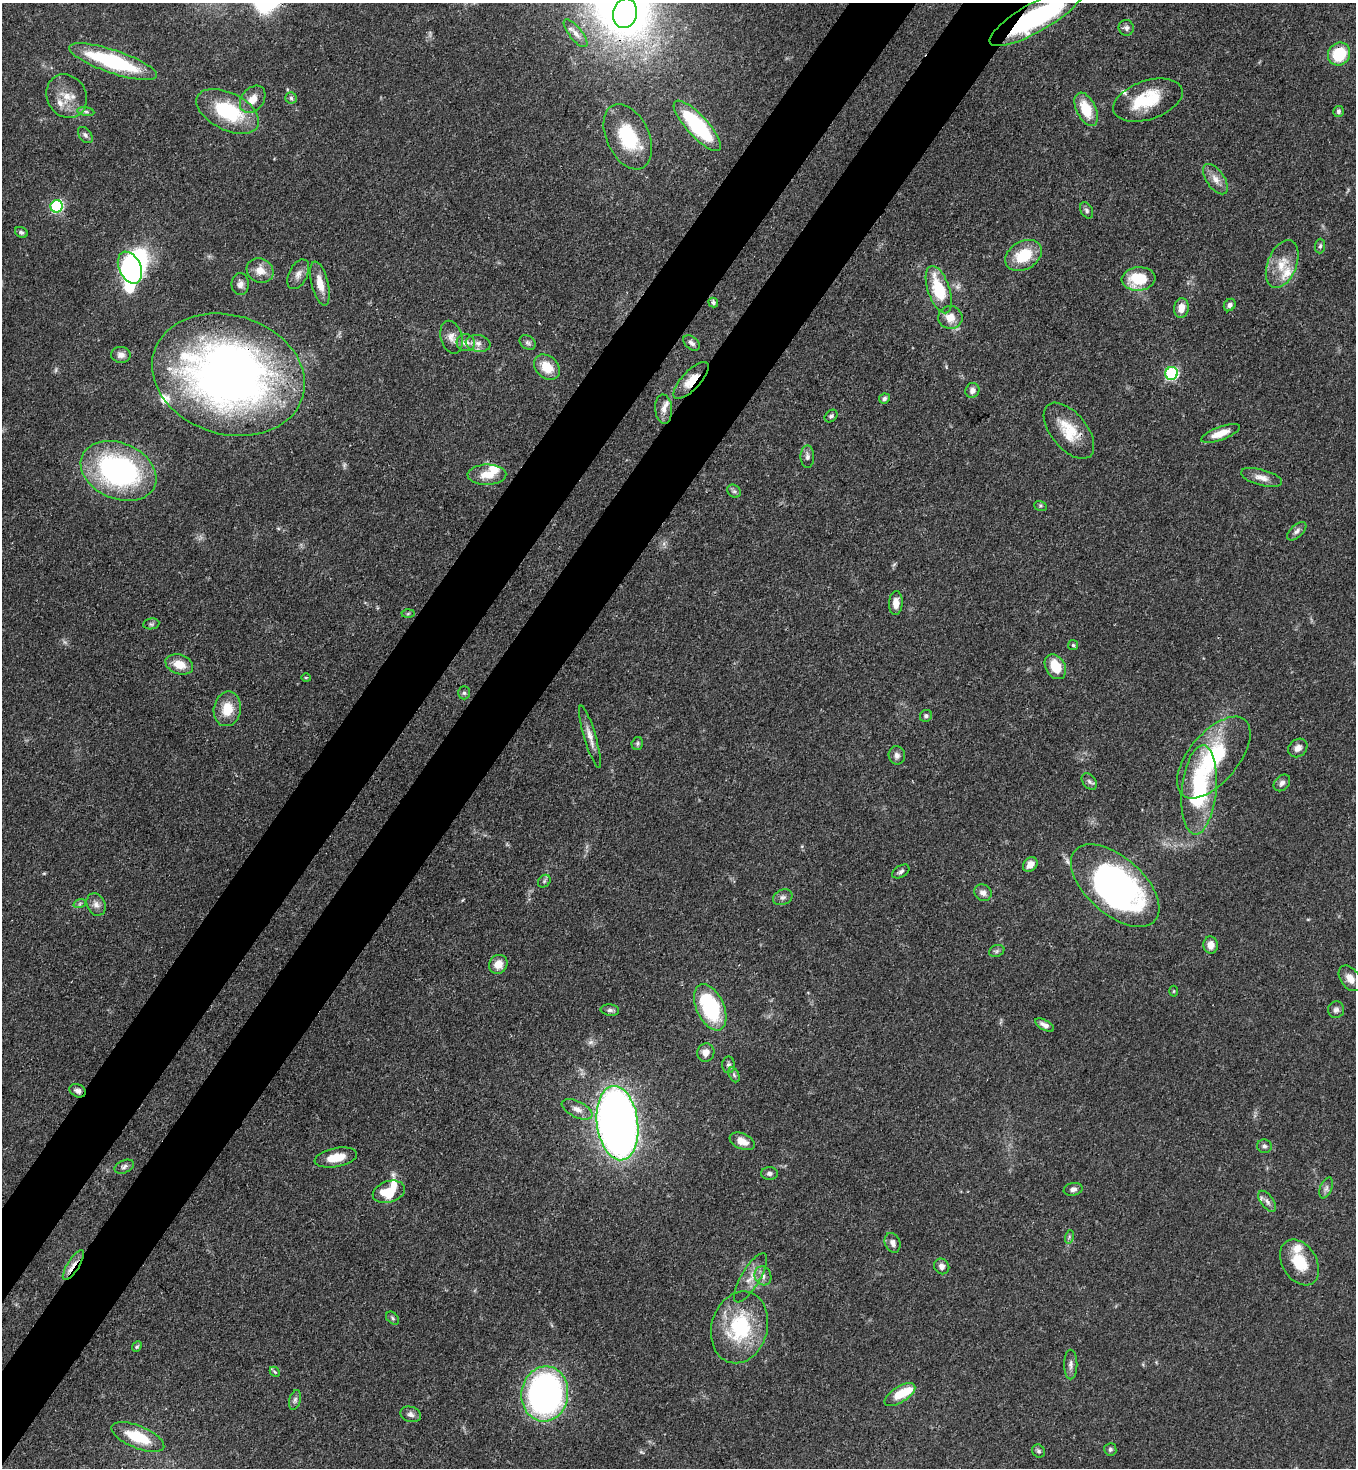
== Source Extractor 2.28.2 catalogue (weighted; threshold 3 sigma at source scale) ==
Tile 7 of 4 x 4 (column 3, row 2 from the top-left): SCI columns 3070-4423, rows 2990-4455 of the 6001 x 5979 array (HDU 1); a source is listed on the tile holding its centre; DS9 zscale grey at full resolution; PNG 1358 x 1470 px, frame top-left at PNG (2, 3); each listed source drawn as its Kron ellipse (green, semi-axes under 4 px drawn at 4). Shown black and unused: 9% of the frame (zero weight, under 3 of 4 exposures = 7% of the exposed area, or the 3 px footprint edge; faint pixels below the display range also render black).
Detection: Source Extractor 2.28.2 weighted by HDU 2 'WHT'; one run over the whole footprint, this tile lists its part. Background 0.0699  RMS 0.0036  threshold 0.0163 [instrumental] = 3 sigma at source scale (4.5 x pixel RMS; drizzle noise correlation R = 1.50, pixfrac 1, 0.05/0.05 arcsec/px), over >= 5 px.
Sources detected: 140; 3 inside a brighter object's white glare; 1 long thin detection or spike segment (spike, bleed or trail) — neither listed nor drawn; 9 inside a brighter listed object's ellipse — not listed separately; the other 127 listed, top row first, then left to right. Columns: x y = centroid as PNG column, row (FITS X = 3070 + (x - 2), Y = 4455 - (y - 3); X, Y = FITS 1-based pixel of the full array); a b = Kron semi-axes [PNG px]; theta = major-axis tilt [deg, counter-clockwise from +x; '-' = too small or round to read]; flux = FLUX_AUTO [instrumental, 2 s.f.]
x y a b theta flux
625 13 15 12 77 61
1036 17 52 14 29 60
1126 28 8 7 - 1.3
576 33 17 6 -51 2.3
1339 54 12 10 53 15
113 62 46 11 -19 38
67 96 22 19 -61 7.3
291 98 6 5 - 0.73
253 99 15 11 50 4.2
1148 100 36 19 18 17
1086 109 18 9 -64 11
86 111 8 4 -9 0.85
228 111 34 18 -27 25
1338 112 5 5 - 0.93
697 126 33 10 -47 40
85 135 9 6 -51 1.2
628 137 35 21 -65 21
1215 179 17 9 -56 3.4
57 206 6 6 - 44
1087 210 9 5 -61 0.99
21 232 7 5 -31 0.83
1320 246 7 5 88 0.77
1023 255 19 14 31 12
1282 264 25 14 68 7.7
130 268 17 11 -64 59
260 271 14 12 -27 4.5
298 274 16 9 64 2.4
1139 279 17 11 6 15
320 283 22 8 -76 5.2
240 284 11 8 -89 1.9
939 290 25 11 -71 17
713 302 5 4 - 0.92
1230 305 6 5 - 1.2
1181 308 10 7 81 3.5
950 317 12 11 - 4.2
451 337 17 10 -74 3
466 343 9 8 - 2.5
478 343 12 8 -11 2.3
528 343 9 6 -37 1.1
692 343 9 6 -39 1.4
121 355 10 8 -8 1.9
547 367 14 11 -43 7.6
1172 373 6 6 - 52
228 375 78 59 -17 260
691 380 24 9 47 6.2
972 390 7 7 - 1.7
884 398 5 5 - 0.93
664 409 14 8 -86 2.5
831 416 7 5 44 0.89
1069 431 33 18 -50 11
1220 433 20 6 20 5.1
807 457 11 6 -89 1.3
118 471 39 28 -23 80
487 475 19 10 2 6
1261 477 21 8 -15 3.2
734 491 7 6 - 0.91
1040 506 6 5 - 0.56
1297 531 12 6 42 1.6
896 603 12 7 88 3.2
408 614 6 4 2 0.53
151 624 8 5 9 0.75
1073 645 5 5 - 0.51
179 664 14 9 -18 5.9
1055 667 13 9 -60 8.8
306 678 4 4 - 0.45
464 693 6 5 - 0.8
227 709 17 13 78 8.2
926 716 6 5 - 0.88
590 737 32 6 -74 3.3
637 743 6 5 - 0.67
1298 748 10 8 41 2.1
897 755 9 8 - 1.5
1214 757 49 24 50 34
1089 782 9 6 -50 1.2
1282 783 9 7 45 1.4
1199 790 45 17 84 40
1030 864 8 6 46 3.2
901 871 9 6 32 1.1
544 881 7 5 47 0.77
1115 886 53 28 -42 120
983 893 9 8 - 1.8
783 897 10 7 24 1.4
80 903 6 4 20 0.6
96 905 11 9 -64 2.2
1211 945 8 7 - 3.2
997 951 8 6 22 0.87
498 964 10 9 - 4.3
1350 978 14 9 -54 3.3
1174 991 5 3 - 0.34
710 1007 24 13 -66 34
610 1010 9 5 -6 1.1
1336 1010 8 8 - 1.3
1045 1025 10 5 -30 1.9
706 1052 9 8 - 2.9
728 1065 8 6 -89 1.1
734 1075 8 5 -66 0.77
78 1091 8 6 -22 1.7
577 1109 16 8 -26 3
617 1123 37 20 -83 360
742 1141 13 7 -23 3.9
1264 1146 7 6 - 1
336 1158 21 9 11 6.4
124 1167 10 6 24 1.2
769 1174 8 6 -1 1.1
1326 1188 11 6 67 1.3
1073 1189 9 6 12 1.4
389 1192 16 10 17 9.9
1267 1201 12 6 -53 1.7
1069 1237 7 4 73 0.67
893 1243 10 7 -69 1.9
1300 1262 25 17 -59 11
73 1265 17 6 57 3.2
942 1266 8 7 - 1.7
763 1276 10 8 -65 2
750 1278 28 9 59 4.8
393 1318 7 5 -43 0.74
740 1327 36 28 74 30
137 1347 6 4 48 0.51
1071 1364 15 6 90 1.7
275 1372 6 4 -45 0.52
545 1394 27 23 83 130
900 1395 17 8 33 8.5
295 1400 10 5 75 1.1
411 1414 10 7 -17 1.6
138 1437 28 11 -22 13
1110 1449 6 6 - 0.81
1038 1451 7 6 - 0.77
Overlapping masked pixels (flux is a lower limit): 8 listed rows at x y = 1036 17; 1339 54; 228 375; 691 380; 1069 431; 78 1091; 617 1123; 73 1265
Isophote crosses this tile's border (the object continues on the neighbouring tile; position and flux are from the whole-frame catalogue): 2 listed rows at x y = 625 13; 1036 17